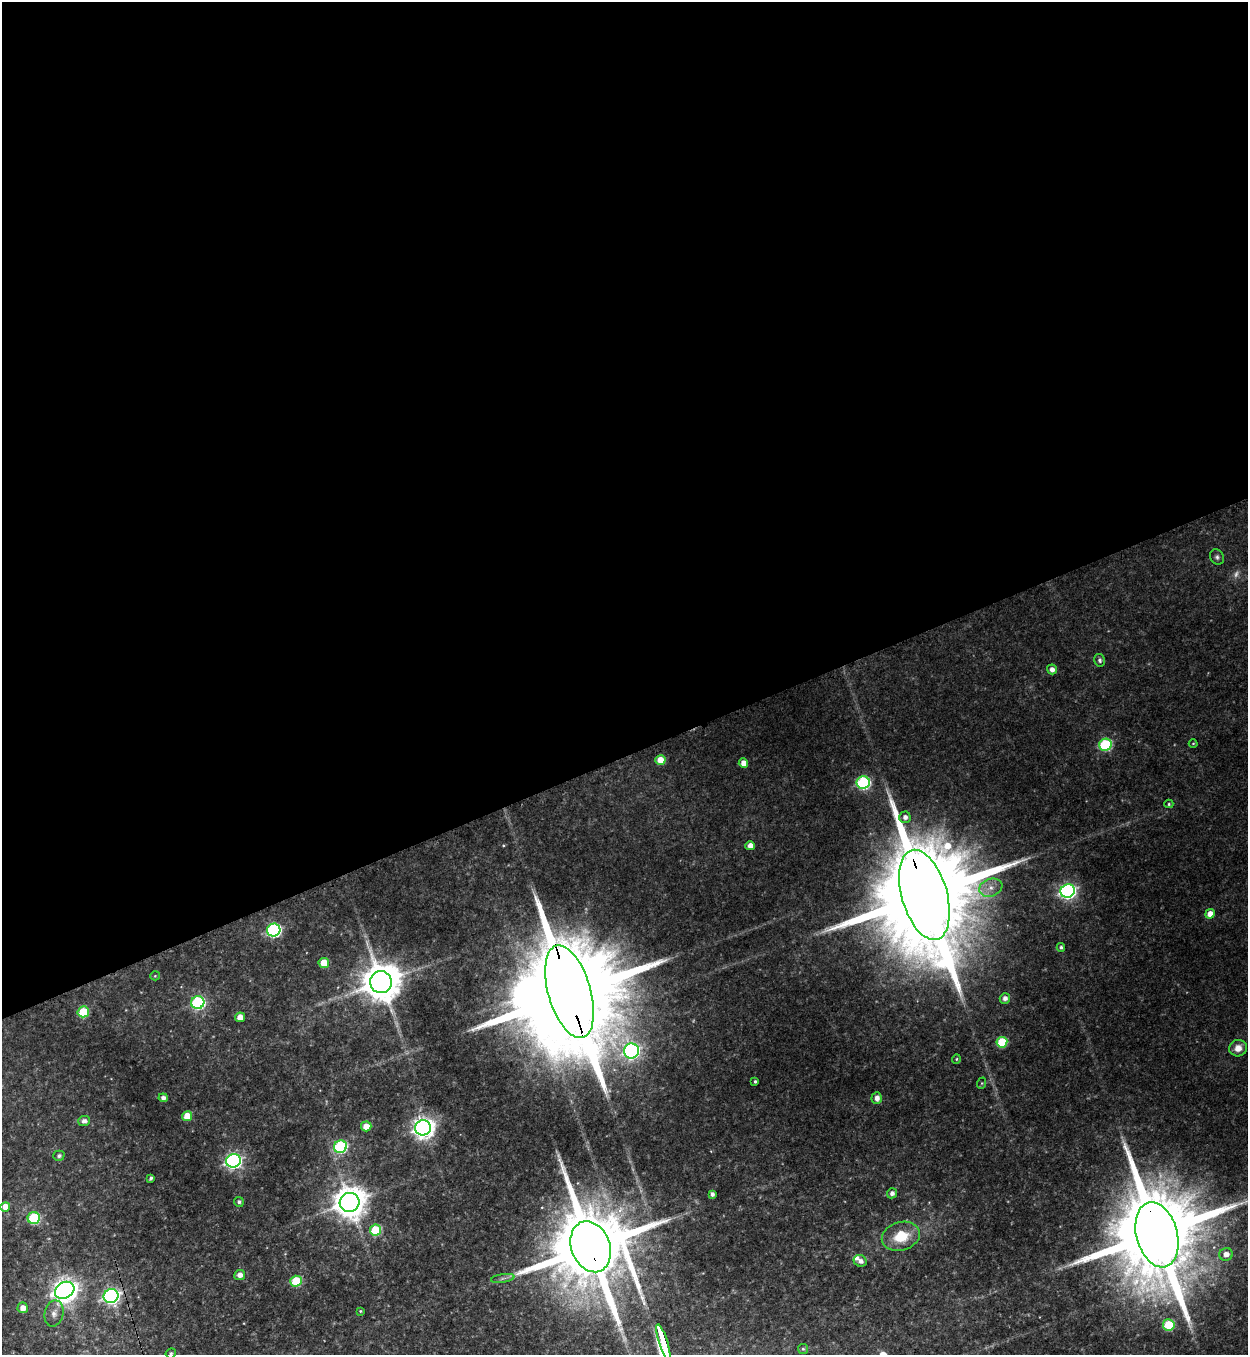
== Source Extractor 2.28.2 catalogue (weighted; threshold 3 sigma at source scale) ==
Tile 2 of 4 x 4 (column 2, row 1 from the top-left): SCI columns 1525-2770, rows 4082-5434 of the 5414 x 5454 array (HDU 1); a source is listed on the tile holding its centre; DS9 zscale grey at full resolution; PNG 1250 x 1357 px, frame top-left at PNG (2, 2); each listed source drawn as its Kron ellipse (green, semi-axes under 4 px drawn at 4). Shown black and unused: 56% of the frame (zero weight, under 3 of 4 exposures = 3% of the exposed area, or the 3 px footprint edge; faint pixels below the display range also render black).
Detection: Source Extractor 2.28.2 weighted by HDU 2 'WHT'; one run over the whole footprint, this tile lists its part. Background 0.175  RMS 0.0097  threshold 0.0434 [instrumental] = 3 sigma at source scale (4.5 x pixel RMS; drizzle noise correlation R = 1.50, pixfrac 1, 0.05/0.05 arcsec/px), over >= 5 px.
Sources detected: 68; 1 too faint to see at this stretch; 1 inside a brighter object's white glare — neither listed nor drawn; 1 inside a brighter listed object's ellipse — not listed separately; the other 65 listed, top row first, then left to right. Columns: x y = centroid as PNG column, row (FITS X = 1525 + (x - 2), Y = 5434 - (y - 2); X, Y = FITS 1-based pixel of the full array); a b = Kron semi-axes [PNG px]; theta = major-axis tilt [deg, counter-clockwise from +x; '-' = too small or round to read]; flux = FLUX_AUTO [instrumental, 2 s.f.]
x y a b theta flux
1217 557 8 6 -55 2.6
1100 660 6 5 - 2.6
1052 669 5 5 - 5
1193 743 4 3 - 0.89
1105 745 6 6 - 91
660 760 5 5 - 15
743 763 4 4 - 9
863 783 6 6 - 150
1169 804 4 4 - 1.3
905 817 6 5 - 4.4
750 846 5 4 - 8
991 888 12 8 20 8.1
1068 891 7 6 - 300
924 895 46 22 -74 37000
1210 914 5 4 - 9.6
274 930 7 6 - 170
1061 947 4 4 - 2.3
324 963 5 5 - 22
155 976 5 4 - 0.99
381 982 11 11 - 3100
569 992 48 21 -74 39000
1005 998 5 5 - 4.8
198 1003 6 6 - 150
83 1012 5 5 - 41
240 1017 5 4 - 11
1002 1042 5 5 - 52
1238 1048 9 8 - 8.9
631 1051 7 7 - 260
956 1059 5 4 - 1.2
755 1081 3 3 - 1.5
982 1083 6 4 71 1
163 1098 4 4 - 3.9
877 1098 6 5 - 5.9
187 1116 5 4 - 19
84 1121 6 5 - 4.2
366 1126 5 5 - 14
423 1128 8 7 - 680
340 1147 6 6 - 110
59 1156 6 5 - 2.5
233 1161 7 6 - 270
151 1178 4 3 - 2.2
892 1193 5 5 - 3.7
712 1194 4 4 - 3.4
239 1202 5 4 - 2.1
350 1202 10 9 - 1800
5 1207 5 5 - 11
34 1218 6 6 - 77
375 1230 5 5 - 49
1157 1235 33 20 -75 23000
901 1236 19 14 16 29
591 1247 26 19 -70 16000
1226 1254 7 6 - 7.9
860 1261 6 5 - 4.8
240 1275 5 5 - 6.4
503 1278 12 4 9 3.1
296 1281 6 5 - 49
65 1290 10 8 30 820
111 1296 7 6 - 310
23 1308 5 5 - 7.9
360 1311 3 3 - 0.99
54 1313 13 9 78 5.6
1169 1325 6 5 - 48
663 1342 19 3 -72 3300
803 1349 5 5 - 1.5
171 1353 5 5 - 1.6
Overlapping masked pixels (flux is a lower limit): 4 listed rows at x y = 924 895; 569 992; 1157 1235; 591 1247
Isophote crosses this tile's border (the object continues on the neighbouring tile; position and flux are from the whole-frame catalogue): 1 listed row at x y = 171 1353